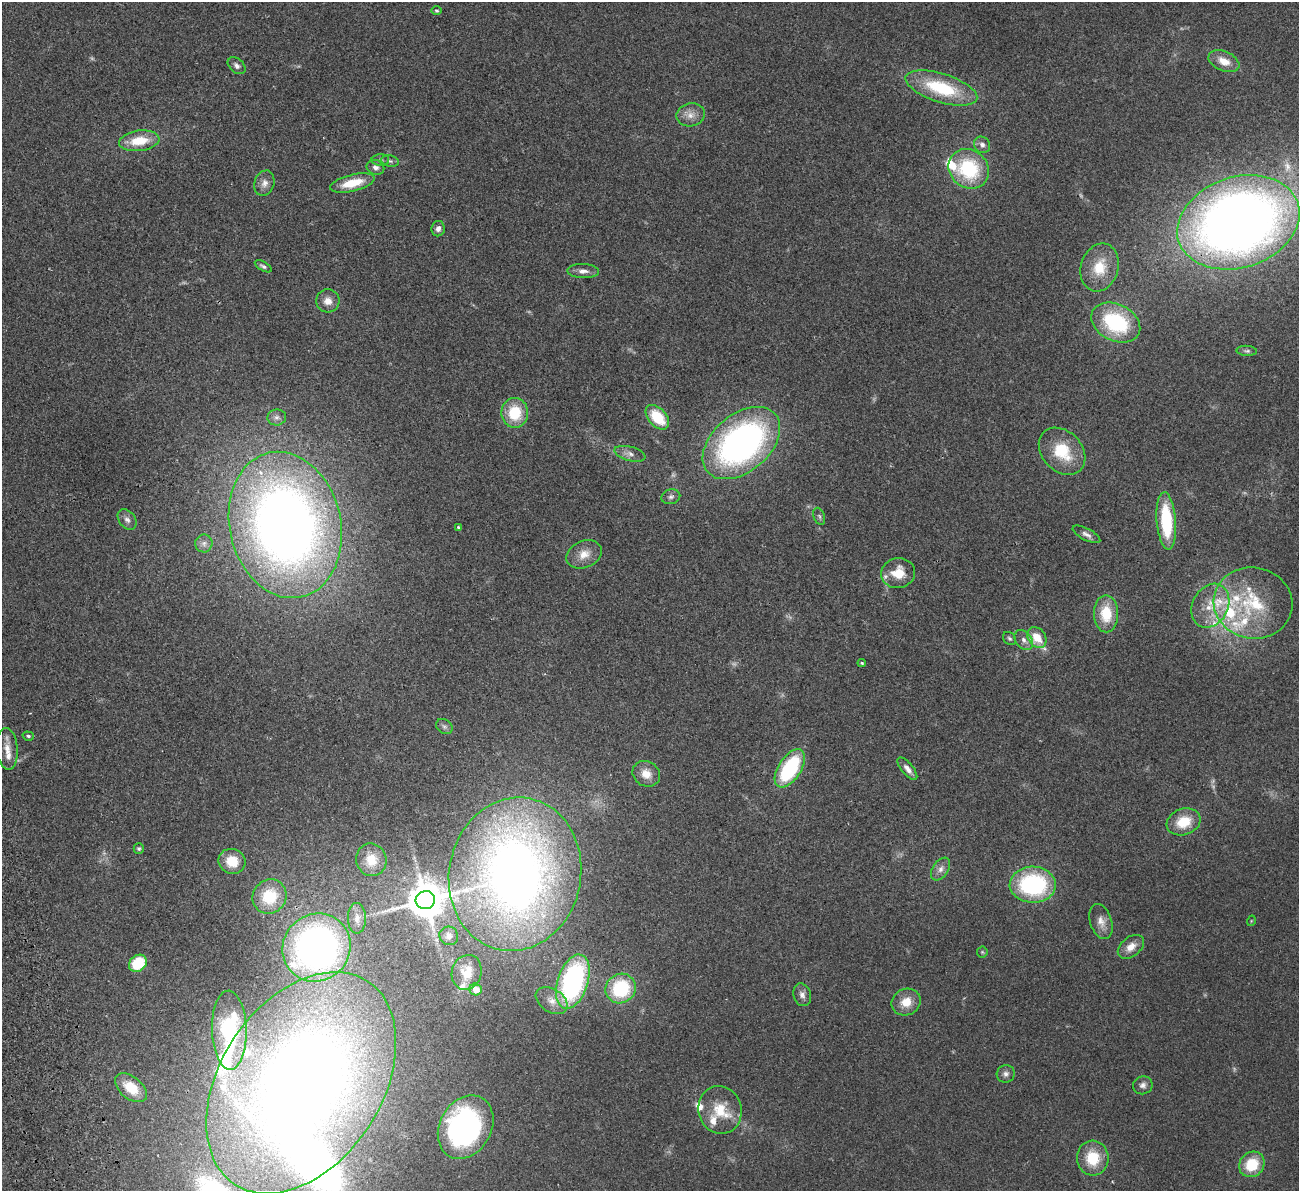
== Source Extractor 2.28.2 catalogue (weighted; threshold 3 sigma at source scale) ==
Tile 7 of 4 x 4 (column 3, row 2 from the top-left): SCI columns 2651-3947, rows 2544-3732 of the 5300 x 5207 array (HDU 1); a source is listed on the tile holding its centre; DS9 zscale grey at full resolution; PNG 1301 x 1193 px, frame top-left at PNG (2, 2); each listed source drawn as its Kron ellipse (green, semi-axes under 4 px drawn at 4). Shown black and unused: <1% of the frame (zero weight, under 2 of 3 exposures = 3% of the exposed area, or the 3 px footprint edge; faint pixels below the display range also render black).
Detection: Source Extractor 2.28.2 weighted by HDU 2 'WHT'; one run over the whole footprint, this tile lists its part. Background 0.0951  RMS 0.0086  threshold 0.0389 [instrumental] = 3 sigma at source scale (4.5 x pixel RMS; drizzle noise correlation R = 1.50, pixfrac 1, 0.05/0.05 arcsec/px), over >= 5 px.
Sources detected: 109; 4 too faint to see at this stretch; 4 inside a brighter object's white glare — neither listed nor drawn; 18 inside a brighter listed object's ellipse — not listed separately; the other 83 listed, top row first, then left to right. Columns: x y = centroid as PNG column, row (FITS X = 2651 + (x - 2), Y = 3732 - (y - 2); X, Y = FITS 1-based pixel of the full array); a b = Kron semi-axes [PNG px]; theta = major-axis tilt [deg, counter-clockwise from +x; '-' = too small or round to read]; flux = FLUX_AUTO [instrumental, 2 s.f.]
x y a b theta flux
436 11 5 4 - 1.3
1224 61 16 9 -23 12
237 66 10 7 -41 3.4
941 88 37 14 -17 57
691 115 14 11 10 8.2
139 141 20 10 7 23
982 145 9 7 -48 3.6
380 160 9 6 -1 2.2
390 161 9 5 -11 2.1
375 167 9 7 -22 3.5
969 169 21 19 -41 63
264 183 13 10 73 5.7
352 183 23 8 14 21
1238 222 63 45 18 960
438 229 8 6 79 3.8
263 266 9 4 -30 2.3
1100 267 24 18 74 25
583 271 16 7 -2 5
328 301 12 11 - 8
1116 322 26 18 -27 74
1247 351 10 5 -3 2.1
515 413 15 13 -88 31
277 417 9 8 - 3.6
657 417 14 9 -48 31
741 443 44 28 40 300
1062 451 26 20 -46 33
630 454 16 7 -15 5.4
671 497 9 7 15 3
819 516 9 5 -70 1.9
127 520 11 8 -53 3.7
1166 521 29 9 -85 58
285 525 74 55 -77 900
458 527 3 3 - 1.4
1086 534 15 6 -27 3.8
204 543 9 8 - 3.5
584 554 18 13 25 11
898 573 17 15 14 19
1253 603 40 35 -11 64
1210 606 23 17 62 23
1106 614 18 12 -90 26
1037 637 11 8 -53 16
1010 638 7 5 -44 1.8
1024 640 11 7 -52 4.7
862 663 4 3 - 1.2
444 727 9 7 -37 2.5
28 736 6 4 -17 1.7
7 749 21 10 -85 9.9
790 768 21 11 57 74
907 769 14 5 -50 5.4
646 774 14 12 -31 10
1184 822 17 13 20 23
139 849 5 5 - 1.6
371 860 16 15 - 16
232 861 14 12 -19 19
941 869 13 8 55 5.1
515 874 77 66 79 810
1033 885 23 18 -1 110
269 897 18 16 46 33
425 900 10 9 - 2500
357 918 15 9 -90 7.2
1101 921 18 10 -72 8.3
1251 921 5 3 - 0.65
449 936 9 9 - 4.1
1131 947 15 9 38 9
316 948 35 33 45 410
982 952 5 5 - 1.2
138 963 10 7 40 34
467 972 18 14 72 13
573 982 28 15 72 160
476 989 6 6 - 8.6
621 989 15 14 - 57
802 995 11 8 -72 4.4
552 1001 17 11 -33 9.5
906 1002 15 13 29 14
229 1030 39 17 -88 50
1006 1074 9 8 - 3.6
301 1083 121 81 57 1100
1143 1085 10 9 - 3.9
131 1088 18 11 -39 20
720 1110 24 21 -75 26
466 1127 33 26 60 180
1093 1158 17 15 -85 27
1252 1164 13 12 - 26
Overlapping masked pixels (flux is a lower limit): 2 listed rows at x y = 1238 222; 301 1083